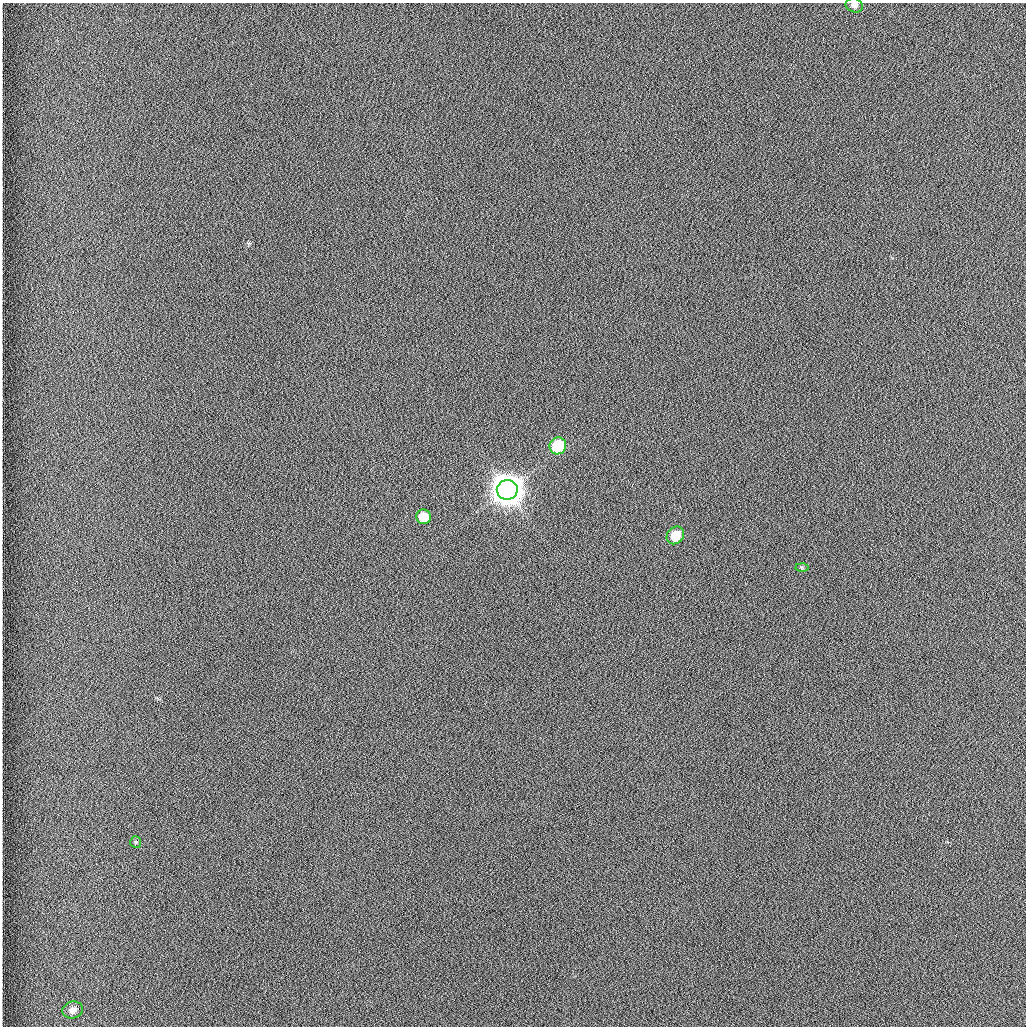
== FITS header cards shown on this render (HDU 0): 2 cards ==
NAXIS1  =                 1024 /fastest changing axis
NAXIS2  =                 1024 /next to fastest changing axis

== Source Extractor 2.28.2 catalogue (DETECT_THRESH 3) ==
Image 1024 x 1024 px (HDU 0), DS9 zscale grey, 1 PNG px = 1 image px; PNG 1028 x 1028 px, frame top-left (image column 1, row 1024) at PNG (2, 3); each listed source drawn as its Kron ellipse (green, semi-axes under 4 px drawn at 4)
Background 1260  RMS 5.9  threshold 17.7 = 3 sigma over >= 5 px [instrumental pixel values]
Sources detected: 8; all 8 listed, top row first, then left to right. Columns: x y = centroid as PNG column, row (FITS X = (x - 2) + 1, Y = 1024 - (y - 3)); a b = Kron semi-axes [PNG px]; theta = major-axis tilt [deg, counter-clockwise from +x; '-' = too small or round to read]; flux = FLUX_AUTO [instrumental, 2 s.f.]
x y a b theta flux
854 5 9 7 -21 1.6e+03
558 446 8 8 - 2.1e+04
507 490 10 10 - 1.1e+06
424 517 7 7 - 9.4e+03
675 535 9 8 - 8.2e+03
802 567 6 4 -2 5.7e+02
136 842 6 5 - 6.4e+02
73 1010 10 8 16 3.0e+03
At the frame edge (FLAGS 8, measured only in part): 1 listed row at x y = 854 5